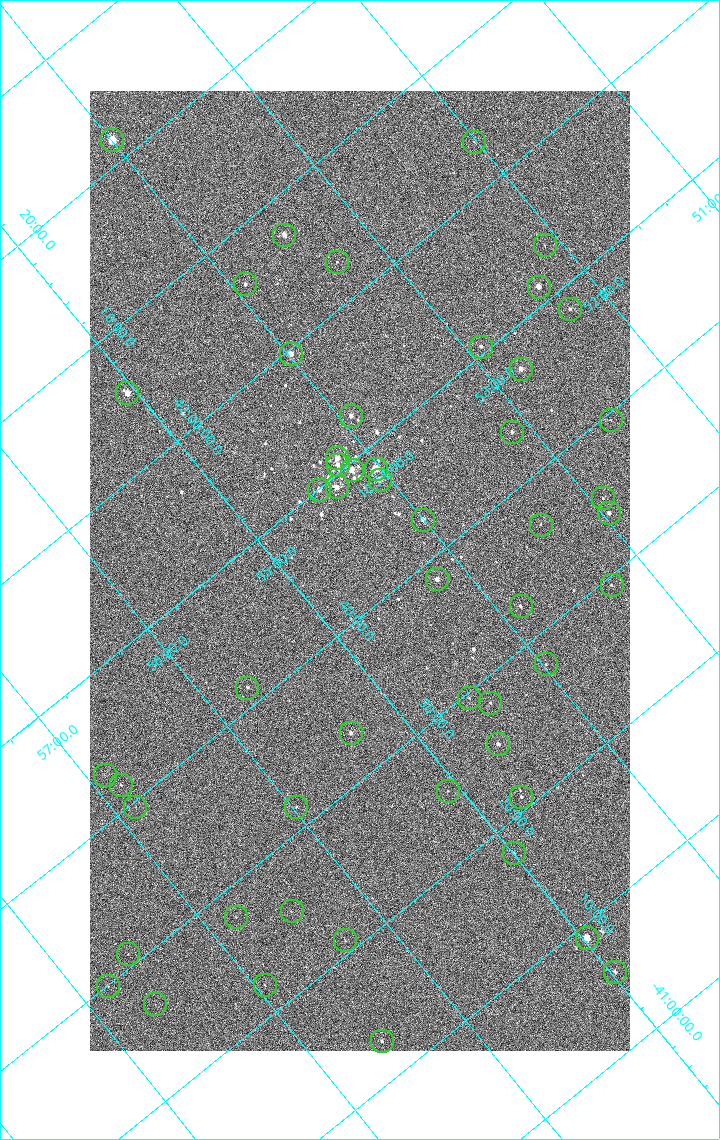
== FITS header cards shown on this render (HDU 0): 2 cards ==
NAXIS1  =                 1080 / length of data axis 1
NAXIS2  =                 1920 / length of data axis 2

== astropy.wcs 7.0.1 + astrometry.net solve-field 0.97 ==
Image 1080 x 1920 px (HDU 0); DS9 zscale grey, zoomed out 1/2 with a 90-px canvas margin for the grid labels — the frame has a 2x2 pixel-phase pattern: neighbouring pixels differ more than pixels two apart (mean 1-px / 2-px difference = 1.28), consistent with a one-shot-colour (mosaic) sensor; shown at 1/2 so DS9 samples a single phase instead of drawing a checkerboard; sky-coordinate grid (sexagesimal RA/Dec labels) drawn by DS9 from the SOLVED WCS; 52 Tycho-2 reference stars matched to detected sources circled (green)
Header WCS: none
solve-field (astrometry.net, Tycho-2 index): SOLVED blind (the file carries no WCS)
Solved WCS: RA---TAN-SIP/DEC--TAN-SIP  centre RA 16:54:34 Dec -41:43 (253.64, -41.72 deg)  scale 2.38 arcsec/px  FOV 42.8' x 76.0'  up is -141 deg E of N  parity flipped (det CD > 0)
(file carries no celestial WCS; the grid is the blind solution)
Tycho-2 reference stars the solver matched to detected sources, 52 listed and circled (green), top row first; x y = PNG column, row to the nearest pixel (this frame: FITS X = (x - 90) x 2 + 1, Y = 1920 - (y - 91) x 2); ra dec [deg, ICRS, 3 dp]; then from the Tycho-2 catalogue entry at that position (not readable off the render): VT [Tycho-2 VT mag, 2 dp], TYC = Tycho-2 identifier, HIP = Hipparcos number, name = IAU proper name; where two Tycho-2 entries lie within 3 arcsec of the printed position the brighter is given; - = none
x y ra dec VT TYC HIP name
112 140 253.499 -42.362 4.82 7876-2743-1 82671 -
474 142 253.004 -42.057 11.12 7876-784-1 - -
284 235 253.369 -42.121 7.31 7876-1152-1 - -
544 246 253.025 -41.892 10.56 7876-1536-1 - -
337 262 253.327 -42.050 10.12 7876-1601-1 - -
245 284 253.479 -42.104 9.22 7876-213-1 - -
538 287 253.080 -41.855 6.51 7876-2659-1 82543 -
570 310 253.062 -41.805 9.41 7876-2570-1 - -
480 347 253.227 -41.842 9.02 7876-1957-1 - -
290 354 253.495 -41.994 6.38 7876-309-1 82669 -
520 370 253.197 -41.786 7.01 7876-2053-1 - -
127 394 253.764 -42.091 6.35 7876-2597-1 82783 -
351 416 253.482 -41.881 7.56 7876-2282-1 - -
610 420 253.133 -41.659 10.59 7876-2550-1 - -
512 432 253.280 -41.729 8.50 7876-2390-1 - -
337 458 253.549 -41.849 6.39 7876-2229-1 - -
338 465 253.555 -41.842 7.74 7876-2816-1 - -
376 469 253.508 -41.806 5.47 7876-2191-1 82676 -
352 470 253.542 -41.825 6.07 7876-2204-1 82691 -
380 480 253.515 -41.792 6.56 7876-2254-1 - -
336 488 253.582 -41.820 6.62 7876-2640-1 82706 -
319 490 253.608 -41.832 7.44 7876-2319-1 - -
602 498 253.232 -41.586 10.00 7876-2118-1 - -
609 514 253.239 -41.565 8.24 7876-2336-1 - -
423 520 253.500 -41.715 7.58 7876-2134-1 - -
540 525 253.345 -41.611 10.06 7876-2335-1 - -
437 580 253.548 -41.642 7.21 7876-2339-1 - -
612 586 253.317 -41.490 9.93 7876-2457-1 - -
520 606 253.464 -41.545 8.68 7876-1830-1 - -
546 664 253.495 -41.464 9.93 7876-2103-1 - -
247 688 253.929 -41.690 9.45 7876-1772-1 - -
469 698 253.637 -41.494 10.63 7876-2534-1 - -
490 704 253.614 -41.471 10.02 7876-1822-1 - -
350 734 253.838 -41.557 8.61 7876-1740-1 - -
498 744 253.649 -41.423 8.08 7876-2472-1 - -
104 775 254.222 -41.719 10.94 7876-2588-1 - -
121 785 254.210 -41.695 10.00 7876-2426-1 - -
448 792 253.770 -41.417 10.67 7876-2586-1 - -
521 797 253.676 -41.350 10.10 7876-1844-1 - -
135 807 254.215 -41.661 11.04 7876-2303-1 - -
296 808 253.994 -41.527 10.16 7876-2126-1 - -
514 853 253.749 -41.298 10.64 7876-2244-1 - -
292 912 254.117 -41.424 10.86 7876-2481-1 - -
236 918 254.199 -41.464 10.79 7876-2221-1 - -
586 938 253.744 -41.151 5.82 7872-1609-1 82775 -
345 940 254.075 -41.350 10.73 7876-1756-1 - -
128 954 254.388 -41.516 10.82 7876-2164-1 - -
614 972 253.744 -41.093 8.77 7872-1701-1 - -
108 986 254.451 -41.499 10.62 7876-2486-1 - -
264 986 254.236 -41.370 10.62 7876-1948-1 - -
155 1004 254.407 -41.441 11.19 7876-2462-1 - -
382 1042 254.137 -41.215 9.23 7872-2044-1 - -